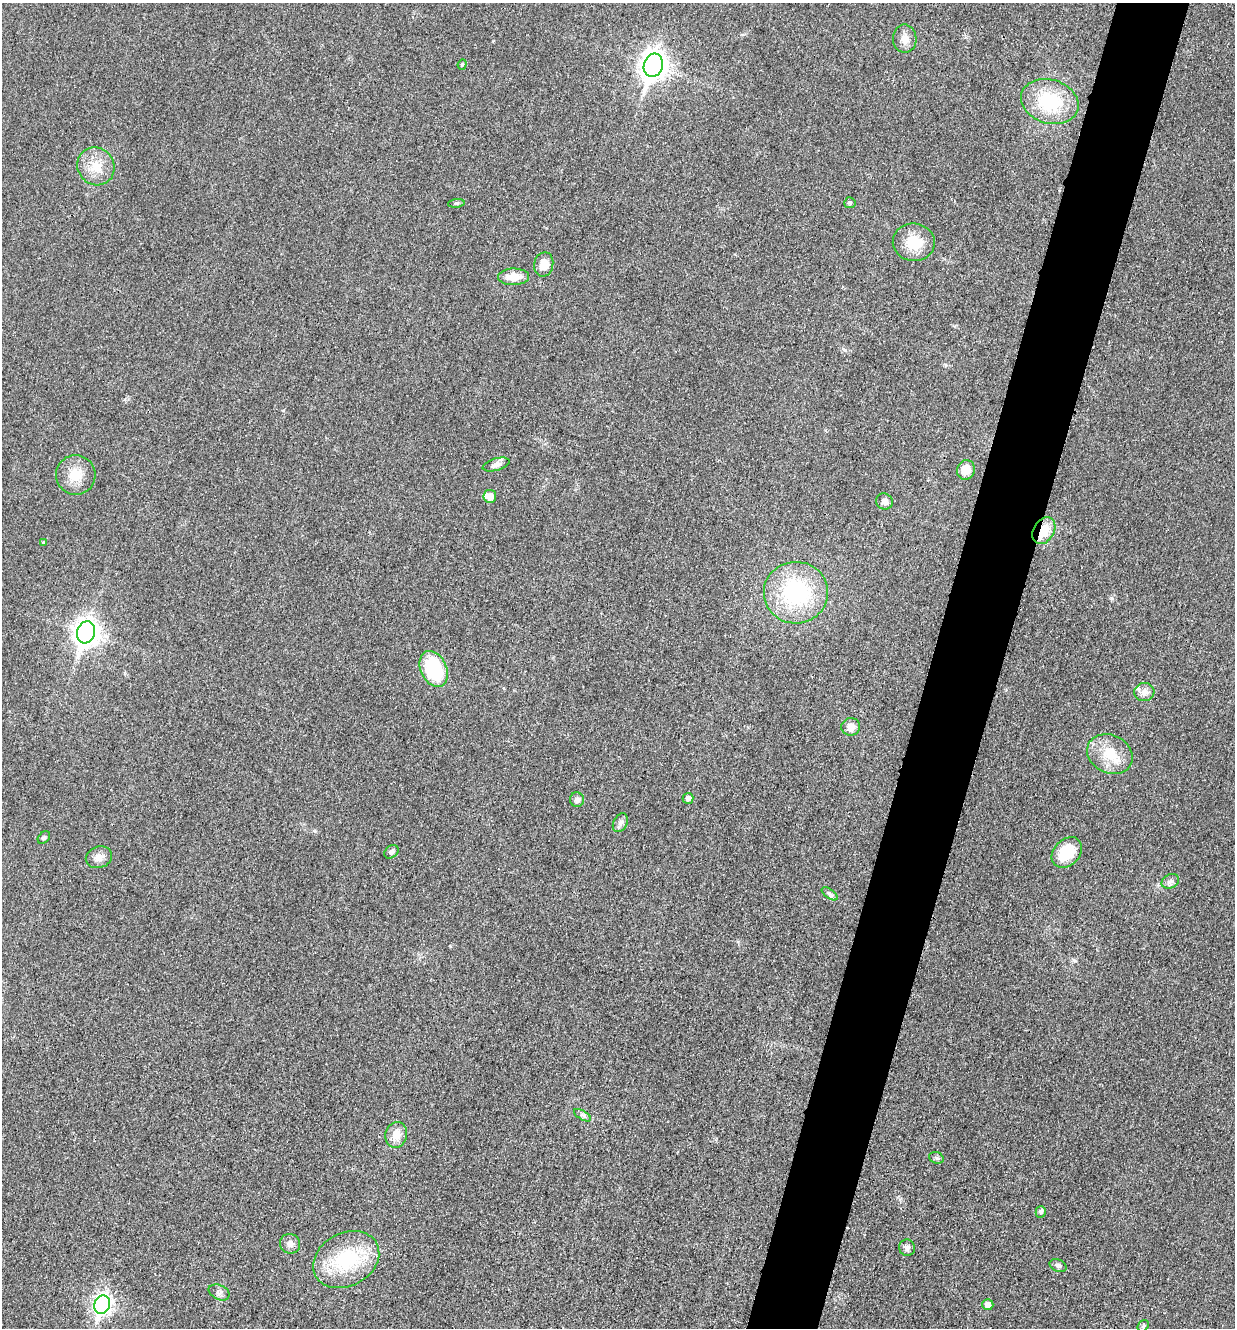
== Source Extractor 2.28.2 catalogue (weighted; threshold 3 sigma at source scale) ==
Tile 10 of 4 x 4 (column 2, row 3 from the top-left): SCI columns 1509-2741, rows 1350-2675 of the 5358 x 5347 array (HDU 1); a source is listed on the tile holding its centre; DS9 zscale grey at full resolution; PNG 1237 x 1330 px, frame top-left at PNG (2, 3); each listed source drawn as its Kron ellipse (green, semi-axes under 4 px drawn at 4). Shown black and unused: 6% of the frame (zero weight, under 3 of 4 exposures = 2% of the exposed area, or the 3 px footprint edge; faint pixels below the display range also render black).
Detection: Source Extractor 2.28.2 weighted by HDU 2 'WHT'; one run over the whole footprint, this tile lists its part. Background 0.0415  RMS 0.0062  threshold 0.0281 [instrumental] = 3 sigma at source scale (4.5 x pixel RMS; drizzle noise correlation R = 1.50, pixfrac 1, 0.05/0.05 arcsec/px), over >= 5 px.
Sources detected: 46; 2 inside a brighter listed object's ellipse — not listed separately; the other 44 listed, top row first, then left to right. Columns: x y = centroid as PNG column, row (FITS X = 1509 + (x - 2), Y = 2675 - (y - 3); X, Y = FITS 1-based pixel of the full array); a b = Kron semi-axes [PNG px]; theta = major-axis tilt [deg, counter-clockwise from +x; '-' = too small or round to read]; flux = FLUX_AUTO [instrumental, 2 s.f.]
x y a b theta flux
905 39 14 12 -89 5.4
462 64 5 4 - 0.84
653 65 12 9 73 580
1050 102 29 22 -17 36
96 166 19 18 - 12
456 203 8 4 7 0.98
850 203 6 5 - 1
914 242 21 19 -5 16
544 264 12 9 77 7.4
513 277 15 8 1 8.9
496 465 14 6 16 2.7
966 470 10 9 - 8.2
76 475 20 20 - 12
490 496 6 6 - 5.4
884 501 8 8 - 3.1
1044 531 14 10 59 12
43 542 4 3 - 0.48
796 593 32 31 - 65
86 632 11 9 72 540
434 669 19 13 -66 40
1144 692 10 9 - 4
851 727 9 8 - 5.1
1110 754 23 19 -27 17
688 798 5 5 - 2.7
577 800 7 7 - 2.4
620 823 10 6 63 2.4
44 838 7 5 48 1.2
391 852 8 6 40 2
1067 852 17 13 46 22
99 857 13 10 20 4.7
1170 881 9 6 25 2.2
830 894 9 4 -35 1.6
582 1115 10 4 -31 1.7
396 1135 13 10 76 7.4
936 1158 7 5 -21 1.4
1041 1212 6 5 - 1.8
290 1244 10 9 - 3.3
907 1248 8 8 - 2.3
346 1260 35 26 28 43
1058 1266 9 6 -24 1.7
219 1292 11 7 -25 2.6
102 1305 9 7 72 230
988 1305 5 5 - 4
1143 1326 6 5 - 1.2
Overlapping masked pixels (flux is a lower limit): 1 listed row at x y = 1044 531
Unlisted compact peaks at least as high as the median listed source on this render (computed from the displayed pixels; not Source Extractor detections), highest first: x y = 1111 598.